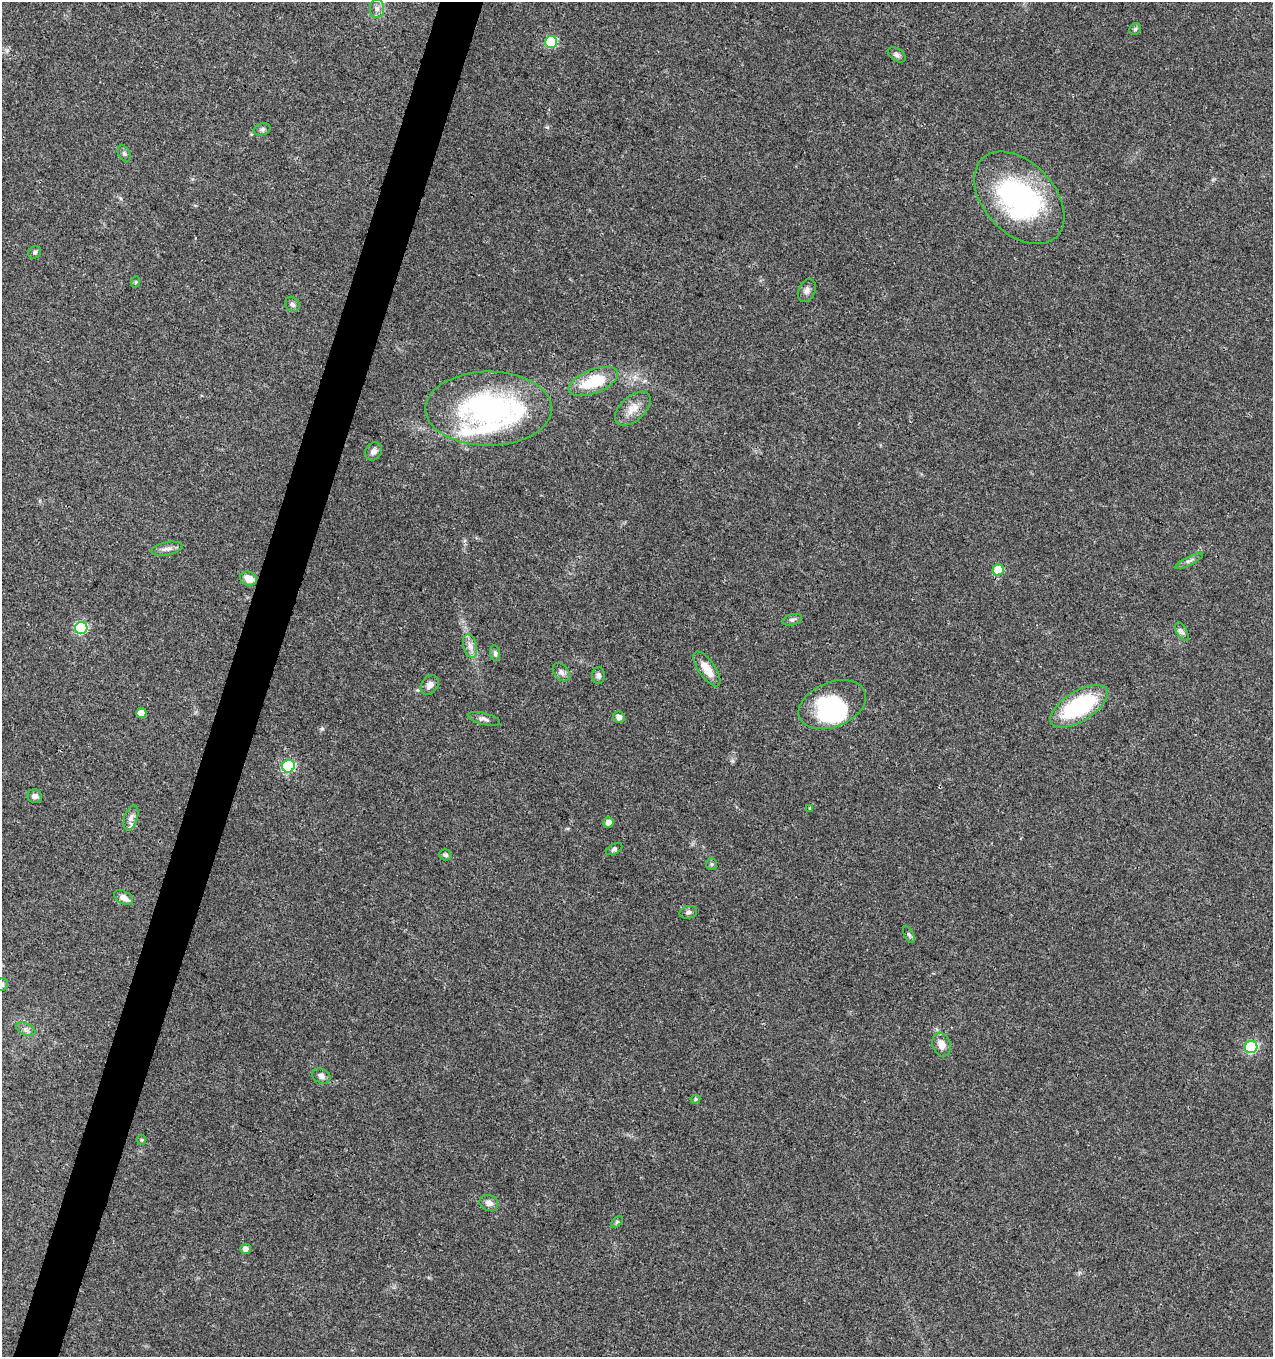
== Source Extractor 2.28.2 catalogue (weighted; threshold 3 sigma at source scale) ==
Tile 7 of 4 x 4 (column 3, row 2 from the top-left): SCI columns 2758-4028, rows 2720-4074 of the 5579 x 5430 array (HDU 1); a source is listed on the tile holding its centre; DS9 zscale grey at full resolution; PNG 1275 x 1359 px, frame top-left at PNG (2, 2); each listed source drawn as its Kron ellipse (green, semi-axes under 4 px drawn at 4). Shown black and unused: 3% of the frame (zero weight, under 3 of 4 exposures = <1% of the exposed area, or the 3 px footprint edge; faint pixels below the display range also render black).
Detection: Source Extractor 2.28.2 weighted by HDU 2 'WHT'; one run over the whole footprint, this tile lists its part. Background 0.0419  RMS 0.0035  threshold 0.0157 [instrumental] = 3 sigma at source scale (4.5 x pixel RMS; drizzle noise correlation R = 1.50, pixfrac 1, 0.0396/0.0396 arcsec/px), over >= 5 px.
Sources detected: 61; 2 inside a brighter object's white glare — neither listed nor drawn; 5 inside a brighter listed object's ellipse — not listed separately; the other 54 listed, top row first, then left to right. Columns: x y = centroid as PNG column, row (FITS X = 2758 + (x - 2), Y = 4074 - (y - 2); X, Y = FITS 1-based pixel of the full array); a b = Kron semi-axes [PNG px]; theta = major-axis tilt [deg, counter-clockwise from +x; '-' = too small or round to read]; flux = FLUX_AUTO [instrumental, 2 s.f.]
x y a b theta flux
377 9 9 7 89 1.5
1135 29 6 5 - 0.66
551 42 6 6 - 26
897 55 10 6 -35 1
262 129 8 6 17 0.87
124 154 9 5 -62 0.82
1019 198 54 35 -47 63
35 252 6 6 - 0.72
135 282 6 3 70 0.4
807 291 12 8 65 1.6
292 304 8 6 -46 1.1
593 381 26 12 21 15
489 409 63 37 0 75
633 409 21 12 42 4.5
374 451 9 8 - 1.8
167 549 16 6 11 1.7
1189 561 15 4 27 1.1
998 570 6 5 - 10
248 579 8 6 -25 3.6
792 620 10 5 16 0.92
81 628 6 6 - 33
1182 632 10 5 -63 1
470 646 12 6 -74 2
495 653 8 5 -83 0.81
707 669 20 8 -55 4.9
561 672 10 7 -50 1.4
598 675 8 6 -89 1.1
430 685 10 8 54 2
832 705 35 22 22 28
1079 706 32 15 32 32
141 713 5 5 - 3.4
619 717 6 5 - 1.7
484 719 16 6 -14 1.4
288 766 6 6 - 35
35 796 7 6 - 1.3
810 808 4 4 - 0.32
131 818 13 6 72 1.6
608 822 5 5 - 2.2
614 849 9 5 28 0.73
445 855 6 5 - 0.77
712 864 6 5 - 0.59
124 898 10 6 -28 2.5
688 912 9 6 14 1
909 934 9 5 -63 0.72
2 985 7 6 - 0.86
26 1029 10 6 -25 1.3
941 1045 12 9 -69 3.1
1251 1047 6 6 - 35
321 1076 9 7 -27 1.6
695 1099 5 4 - 0.46
142 1140 5 4 - 0.4
489 1203 10 7 -24 2.1
617 1222 7 4 45 0.55
245 1249 5 5 - 1.8
Isophote crosses this tile's border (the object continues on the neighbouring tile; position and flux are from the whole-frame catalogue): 1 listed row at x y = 2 985
Unlisted compact peaks at least as high as the median listed source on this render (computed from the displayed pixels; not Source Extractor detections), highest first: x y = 322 729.